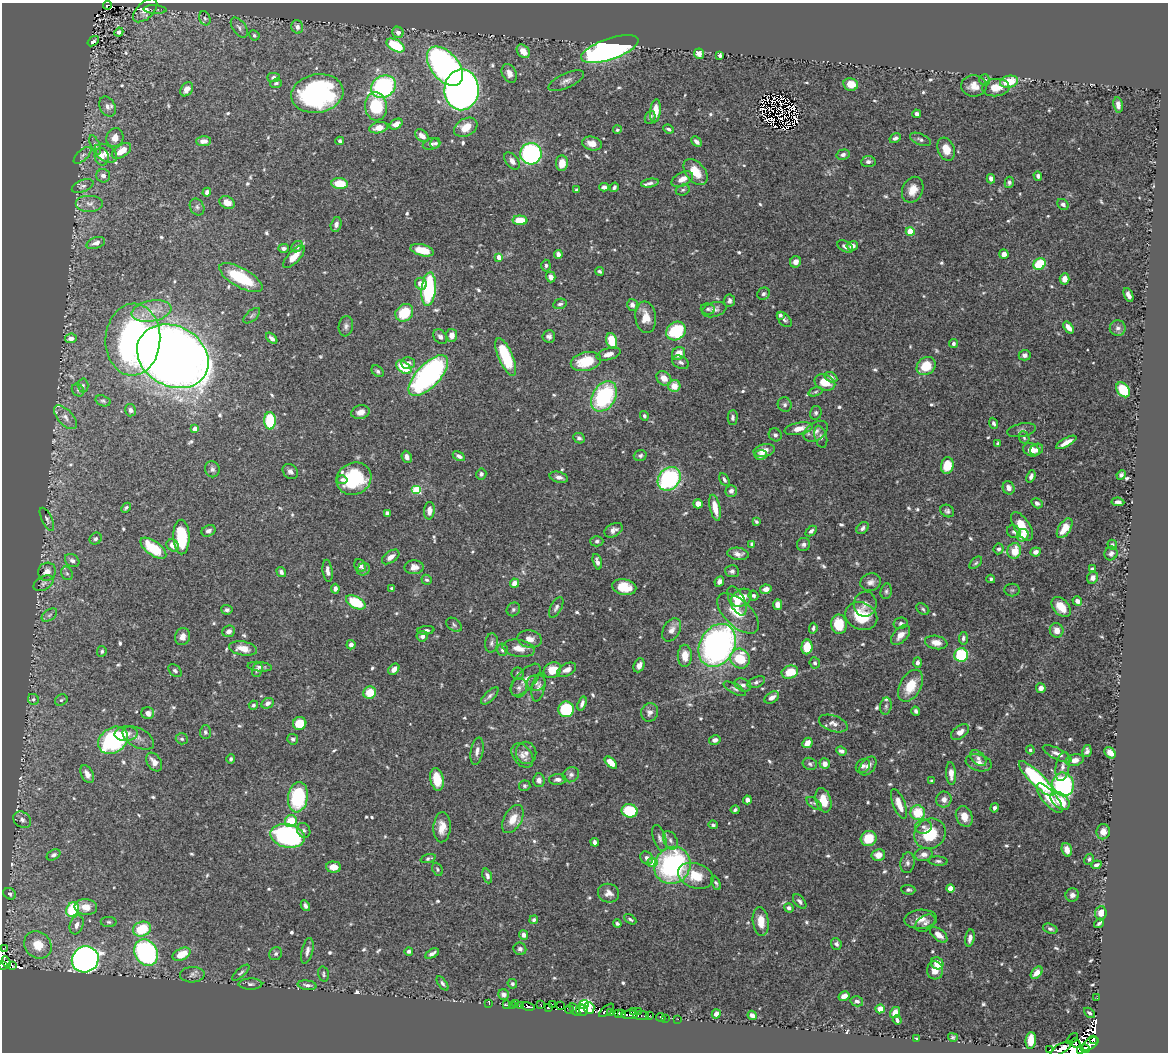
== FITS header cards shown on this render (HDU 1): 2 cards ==
NAXIS1  =                 1166
NAXIS2  =                 1050

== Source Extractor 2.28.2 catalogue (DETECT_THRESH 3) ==
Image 1166 x 1050 px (HDU 1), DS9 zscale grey, 1 PNG px = 1 image px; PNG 1170 x 1054 px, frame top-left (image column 1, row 1050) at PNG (2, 3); each listed source drawn as its Kron ellipse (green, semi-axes under 4 px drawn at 4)
Background 0.552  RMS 0.013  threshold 0.0404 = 3 sigma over >= 5 px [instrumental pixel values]
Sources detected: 729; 18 with non-positive FLUX_AUTO (blend fragments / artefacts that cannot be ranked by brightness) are neither listed nor drawn; of the other 711, the 500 brightest by FLUX_AUTO listed and drawn (211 fainter detections omitted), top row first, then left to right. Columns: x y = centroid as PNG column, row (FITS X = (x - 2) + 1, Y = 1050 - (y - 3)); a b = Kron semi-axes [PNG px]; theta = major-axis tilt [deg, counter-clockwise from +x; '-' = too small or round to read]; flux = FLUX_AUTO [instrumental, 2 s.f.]
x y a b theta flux
107 5 4 3 - 8.4
145 10 15 8 44 6.8
155 10 11 4 -3 2
205 18 7 5 -66 2.3
297 27 7 6 - 3.5
239 28 11 6 -55 3.5
119 32 5 4 - 3
398 32 6 5 - 5.6
254 35 5 4 - 1.9
93 41 6 3 39 1.9
396 45 10 5 -30 50
610 49 30 10 19 380
523 51 7 5 -52 11
699 54 5 5 - 5.8
720 55 4 3 - 2.1
445 66 23 13 -51 300
509 73 10 7 -63 6.3
273 77 6 4 2 2.6
985 80 5 5 - 2.3
566 81 19 7 24 5.5
1009 82 9 6 12 27
276 83 6 4 19 2.1
851 84 7 6 - 14
974 86 13 10 -3 9.5
383 87 13 10 31 130
996 88 14 8 5 12
187 89 8 5 55 7.6
462 90 20 17 87 840
317 94 26 19 10 170
1118 105 8 4 -82 4.8
376 106 14 11 -84 44
107 107 10 7 -63 4.6
655 111 11 5 83 12
917 114 4 4 - 3.7
650 117 7 5 69 1.9
396 124 7 5 33 7.4
466 127 12 8 29 15
379 128 9 5 13 9
668 129 5 3 - 1.8
617 130 4 4 - 2
422 136 8 5 -42 6.3
115 138 9 8 - 7.2
895 138 6 4 31 3
920 139 11 5 -23 3
204 141 7 5 2 5.8
340 141 4 3 - 2.1
696 142 6 4 -44 2.8
435 143 5 5 - 1.7
431 144 8 5 15 3.2
592 144 10 6 -13 9.5
95 145 10 4 -67 2.4
946 149 12 8 -69 12
121 151 11 6 34 13
106 153 12 8 -31 6.1
531 154 11 10 - 150
83 155 11 5 42 2.5
843 155 6 5 - 2.8
102 157 9 7 -77 10
512 161 10 6 -52 5.5
868 162 7 5 6 2.8
562 163 8 6 88 12
695 172 15 9 -50 19
103 176 7 6 - 3.9
1038 176 4 4 - 2.9
682 179 11 6 27 7.6
991 179 5 4 - 4.1
1009 182 6 4 75 2.4
650 183 9 4 10 2.8
340 184 8 5 -6 21
83 186 11 6 22 3.1
604 187 5 4 - 3.6
614 187 4 4 - 2.4
577 190 3 3 - 1.9
683 190 7 5 18 1.8
913 190 13 10 66 11
207 192 4 4 - 3.5
227 202 8 6 -27 8.7
90 203 14 8 0 7
1063 204 6 5 - 2.3
197 207 9 7 -64 2.9
520 220 7 4 -2 21
336 224 7 5 76 4.3
910 232 4 4 - 28
96 243 9 5 19 5.6
845 246 8 5 -31 3.3
852 246 6 4 8 4.9
297 247 6 5 - 3.3
284 248 5 4 - 2.8
422 250 12 5 -14 16
558 254 4 4 - 4.8
1004 254 5 4 - 4.9
294 257 14 6 47 13
499 257 4 4 - 8.7
795 262 6 5 - 5.2
1039 264 6 5 - 41
546 265 6 4 -89 2.1
599 271 4 3 - 1.9
551 277 5 4 - 4.2
241 278 24 9 -29 48
1064 279 5 5 - 5.9
421 284 6 5 - 8.5
429 289 17 7 85 89
764 294 6 6 - 2.6
1128 295 7 4 -66 4.9
729 301 6 5 - 2.6
560 304 7 5 11 2.4
632 305 6 5 - 3.7
708 309 7 5 -5 2.2
714 310 12 7 15 4.3
151 311 20 10 10 16
404 313 9 8 - 30
780 315 4 3 - 2.5
252 316 10 5 42 2.1
646 317 16 10 -83 13
785 320 9 5 -46 2.3
346 326 10 7 83 3.4
1068 327 6 4 -55 7.1
1118 328 8 8 - 3.2
676 331 10 9 - 68
452 335 6 5 - 7.6
549 336 6 6 - 3.1
440 337 8 6 -53 3.6
71 338 6 5 - 4.9
272 338 7 4 -44 4
133 340 36 27 86 340
612 341 8 5 -74 29
953 343 4 4 - 2.3
678 353 7 6 - 12
608 354 12 6 14 7
1025 355 6 5 - 3
173 356 37 30 -29 1500
506 357 20 7 -67 51
586 361 15 9 14 29
681 362 9 6 -26 3.1
408 363 7 6 - 4.1
926 366 10 8 40 25
404 367 9 5 -36 34
377 371 7 5 -42 2.2
428 375 26 11 46 220
831 377 7 4 -30 3.8
664 378 8 6 -41 10
825 382 11 7 -23 16
83 385 7 5 -87 1.9
674 386 6 6 - 13
78 390 7 5 -49 1.7
1123 390 8 6 -51 43
816 392 7 4 19 1.7
604 396 16 11 58 94
103 401 8 5 -18 1.9
785 404 7 6 - 2.5
131 410 6 5 - 3.1
360 412 9 7 14 6.4
816 413 7 6 - 2.1
644 416 5 4 - 2
65 417 15 7 -47 5.9
733 417 7 5 90 2.4
270 421 8 5 -88 59
994 423 6 4 -67 2.6
195 429 4 4 - 10
799 429 14 6 11 10
1022 430 14 6 11 3.3
816 431 13 8 35 6.2
775 435 7 6 - 2.6
821 437 11 6 -75 3.1
579 438 6 5 - 2.6
1024 438 6 5 - 1.8
1066 442 11 4 30 7.4
998 443 4 3 - 2.1
1037 449 7 5 27 3.8
764 450 11 6 13 8.6
1031 450 8 6 -25 9.4
640 455 6 5 - 2.4
761 455 6 5 - 4.1
459 456 7 4 -29 3.7
407 457 6 5 - 4.5
947 466 8 6 79 20
212 469 8 7 - 3
290 471 8 6 -43 3.8
481 474 5 5 - 3.1
1121 475 5 4 - 2.9
1031 476 6 4 69 3.6
559 477 9 5 -15 4.4
354 479 18 16 28 66
669 479 13 10 47 120
342 480 5 4 - 2.8
724 480 7 4 -62 2.4
1009 488 7 5 -63 5.6
417 489 5 4 - 47
731 491 6 5 - 4.1
1118 502 6 4 -7 3.9
1037 503 6 4 -32 3.2
698 504 5 4 - 7.1
126 508 5 3 - 1.9
715 508 13 5 -78 13
429 511 9 5 86 7.2
947 511 7 6 - 2.5
387 513 4 4 - 3.5
47 519 13 5 -63 2.6
756 521 4 3 - 2.3
1022 526 16 7 -57 20
863 528 7 5 44 2.6
1065 528 11 6 56 15
613 530 10 6 29 4.7
208 531 7 5 26 3.1
811 531 6 4 43 2.7
1014 532 7 6 - 2.8
1023 535 6 5 - 11
181 537 17 8 -89 43
96 539 6 5 - 2.3
597 541 6 5 - 2.1
752 544 4 3 - 2.8
803 544 7 6 - 2.9
173 545 6 5 - 7.8
1112 545 5 4 - 1.7
153 548 15 7 -36 30
999 549 5 5 - 2.3
1014 551 8 7 - 18
1036 552 5 4 - 4.5
1111 553 7 6 - 3.6
738 554 10 6 -8 5
391 557 10 5 35 6
72 560 8 6 -36 3.4
597 562 8 4 -74 3.7
976 563 8 4 44 1.8
360 566 6 5 - 6.2
414 567 9 7 1 7.2
363 569 7 6 - 2.6
1092 569 4 4 - 2.7
328 571 11 5 -83 4.7
732 571 7 6 - 2.8
47 572 9 8 - 7
281 572 5 4 - 2.4
67 573 7 5 -66 2.2
1093 578 6 5 - 5.5
991 579 4 4 - 2
427 580 5 4 - 1.8
719 581 5 4 - 3.2
871 582 10 8 18 4.9
44 583 11 6 29 3
514 583 5 4 - 11
624 587 12 8 -11 20
392 588 4 3 - 1.9
335 589 5 4 - 3.2
766 589 6 4 11 5.5
1012 590 8 6 0 2.1
886 591 8 5 80 2.2
753 596 5 4 - 2.4
742 598 11 8 33 14
737 601 16 7 -65 15
1077 601 5 4 - 4.5
356 602 10 6 -27 42
865 604 12 11 - 6.3
778 605 5 4 - 6.7
556 607 11 5 61 3.3
1061 607 11 7 -48 15
513 609 7 6 - 2.2
923 609 7 5 -37 1.7
227 610 5 4 - 2.3
738 613 26 13 -43 23
49 615 9 5 36 2.3
861 616 16 13 -24 32
901 623 7 5 12 2.4
839 624 10 8 -82 25
454 625 8 6 -39 2.2
813 628 5 3 - 1.8
426 630 8 4 7 2.4
672 630 12 8 60 6
1057 630 7 6 - 8.2
229 631 6 5 - 4.3
900 635 12 7 47 7.1
422 636 5 5 - 3.3
182 637 8 7 - 5.9
963 638 6 4 85 2.3
530 639 12 8 -10 7.6
936 642 11 6 -9 8.6
491 643 9 6 82 2.9
351 645 4 4 - 3.4
717 645 23 17 60 330
807 647 7 5 85 21
243 648 14 7 -11 12
519 648 16 8 -9 9.7
503 650 6 5 - 2.8
102 651 5 4 - 1.9
961 655 7 6 - 62
685 656 11 7 89 13
740 659 10 9 - 33
918 662 5 4 - 3
815 663 5 5 - 2.2
639 665 7 5 67 4.7
260 667 12 4 -6 3.1
394 669 6 4 49 5.5
257 670 7 5 74 2.4
552 670 9 7 30 15
567 670 10 6 26 5.4
175 671 7 5 -40 2.1
790 672 8 6 20 20
518 673 6 6 - 1.8
526 680 20 9 49 8.6
756 682 9 5 23 2.6
536 683 9 8 - 3.8
743 685 9 6 -24 3.7
910 686 17 10 61 23
538 687 14 6 79 4
519 688 9 8 - 3.9
1041 688 5 5 - 5.2
735 689 12 5 -29 2.4
370 693 6 6 - 19
490 696 11 5 44 2.7
772 697 8 5 33 5.5
33 699 6 5 - 2.2
61 700 6 5 - 1.9
267 703 6 5 - 4
582 704 7 4 72 3.8
253 705 4 4 - 1.8
886 706 8 5 81 2.1
566 709 8 8 - 64
916 711 4 3 - 2.3
650 712 9 8 - 4.6
148 713 6 6 - 6.5
300 723 7 6 - 23
833 723 15 8 -18 6.2
205 732 7 5 88 2.2
960 732 10 6 35 7.2
126 734 11 7 4 8.6
138 738 17 9 -28 7.3
182 739 6 5 - 1.9
293 739 5 5 - 2
113 740 16 12 36 110
715 740 6 4 12 4.1
807 743 6 4 46 10
1030 750 4 4 - 2.2
477 751 14 6 80 5.3
841 751 5 4 - 2.7
1087 751 6 4 79 3
526 753 11 10 - 6.2
1110 753 6 4 -46 7.8
1057 754 16 5 -26 5.4
522 755 13 9 -53 6.7
978 758 9 6 -43 3.6
231 759 5 4 - 2.1
1075 760 9 6 14 6.4
154 762 10 7 -57 7.3
611 762 7 4 -44 13
979 763 13 8 -16 6.3
810 764 7 6 - 2.6
825 764 5 5 - 7.1
863 766 8 6 44 3
868 766 11 6 52 5.5
1062 766 14 7 79 5.6
951 773 11 5 -87 7.9
87 774 9 6 -63 5.7
571 775 8 7 - 3.5
437 779 11 6 -79 22
558 779 9 5 3 4.4
1037 779 24 6 -45 94
539 780 7 6 - 4.3
932 781 4 3 - 1.9
1063 784 12 10 -70 150
525 786 6 5 - 1.9
298 797 15 10 82 81
1049 798 18 7 -50 19
944 799 8 7 - 5.2
747 800 4 4 - 4
823 800 12 7 -74 16
1060 801 11 7 -41 18
814 803 9 4 -37 2
899 804 16 6 -69 12
994 808 4 4 - 2.4
735 810 4 3 - 1.8
630 811 8 6 -9 47
918 813 7 7 - 27
964 816 10 8 -67 11
513 819 15 9 60 13
22 820 9 7 -36 4.2
291 821 6 6 - 23
713 825 4 4 - 1.9
442 827 15 8 87 12
923 827 8 7 - 3.9
304 830 7 6 - 2.5
1103 832 7 6 - 6.5
930 834 16 14 34 36
287 836 17 11 -13 180
659 838 13 6 -72 4
869 839 8 7 - 24
670 840 10 6 -62 4.1
595 842 4 4 - 2.7
1067 850 7 5 -70 6.6
924 854 9 6 12 5.2
54 855 7 5 31 2.6
878 855 7 6 - 9.4
428 858 8 4 17 2.2
647 858 7 6 - 4.4
1089 859 5 4 - 2
938 861 9 4 -4 2.4
652 862 5 4 - 11
908 863 10 7 81 3.6
672 865 19 17 51 160
1096 865 5 4 - 3.1
333 867 7 5 -3 9.6
437 869 7 5 -66 1.7
487 876 8 4 -70 3
696 876 18 12 -19 20
716 883 7 4 -65 1.7
950 888 4 4 - 15
908 890 7 5 -4 2.4
609 893 11 9 -16 6.4
10 894 7 5 -31 2.7
1072 895 7 6 - 4.1
800 901 8 5 -49 2.7
305 906 6 4 -61 2.7
86 907 11 8 -6 12
789 908 5 4 - 3.6
73 909 7 6 - 58
1101 913 7 5 85 9.2
630 919 7 4 -31 1.7
921 919 16 9 4 10
534 920 4 4 - 2.2
761 921 14 8 -83 14
109 922 8 5 -2 2.2
925 923 11 7 34 4.1
1099 923 5 3 - 2.4
617 924 4 3 - 1.8
77 925 10 6 70 6.2
142 929 9 7 21 36
1050 929 7 5 -20 2.4
524 935 5 4 - 5.4
939 935 10 5 -39 6.8
970 938 9 4 80 4.6
836 944 6 5 - 2.7
38 945 15 13 -43 19
3 949 3 2 - 5.8
520 949 6 6 - 2.7
307 951 13 5 76 4.5
409 951 4 4 - 2.5
146 953 14 11 -61 180
182 954 9 6 27 20
276 954 7 6 - 2.5
432 954 7 4 31 3.8
85 959 14 12 32 560
6 962 5 3 - 24
937 963 6 5 - 13
3 965 3 3 - 18
12 966 4 2 - 16
935 970 9 8 - 8.7
241 973 11 4 42 2.2
1037 973 7 4 47 8
323 974 8 5 -77 1.7
192 975 12 8 1 3.5
442 983 8 4 -55 2.3
250 984 12 5 0 2.9
512 984 5 4 - 2.2
307 985 10 4 -8 3.3
504 995 5 5 - 3.9
844 996 6 4 31 6.2
1097 998 2 2 - 3.3
857 1001 6 5 - 3
489 1004 3 2 - 3.1
516 1004 3 2 - 2.8
552 1004 2 2 - 12
507 1005 3 2 - 12
513 1005 2 2 - 6
520 1005 3 3 - 53
541 1005 3 2 - 54
584 1005 5 4 - 87
528 1006 7 3 -12 110
561 1006 3 2 - 13
548 1008 3 3 - 180
589 1008 5 5 - 70
880 1009 5 4 - 8.7
569 1010 4 3 - 17
575 1010 7 3 -57 41
582 1010 6 5 - 620
606 1010 9 3 41 130
638 1011 3 2 - 14
633 1012 3 2 - 32
895 1012 6 4 55 8
611 1013 3 2 - 20
618 1013 4 2 - 140
622 1013 4 3 - 78
1089 1013 6 3 -40 1.9
716 1014 4 4 - 4.9
630 1015 8 3 1 110
752 1015 5 4 - 5
641 1016 8 3 1 19
649 1016 3 2 - 4.8
661 1017 4 2 - 8.5
666 1018 2 2 - 1.8
678 1019 2 2 - 4.5
897 1020 5 3 - 2.4
953 1037 5 4 - 1.8
916 1039 3 2 - 1.9
1072 1039 7 3 41 61
1093 1039 3 2 - 69
1031 1040 8 5 85 19
1076 1043 5 3 - 91
1090 1044 9 5 30 110
1061 1049 12 4 30 270
1085 1049 4 3 - 150
1050 1050 3 2 - 27
1081 1051 4 3 - 100
At the frame edge (FLAGS 8, measured only in part): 4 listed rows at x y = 3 949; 3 965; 1061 1049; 1081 1051
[211 fainter detections neither listed nor drawn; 18 non-positive-flux detections neither listed nor drawn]